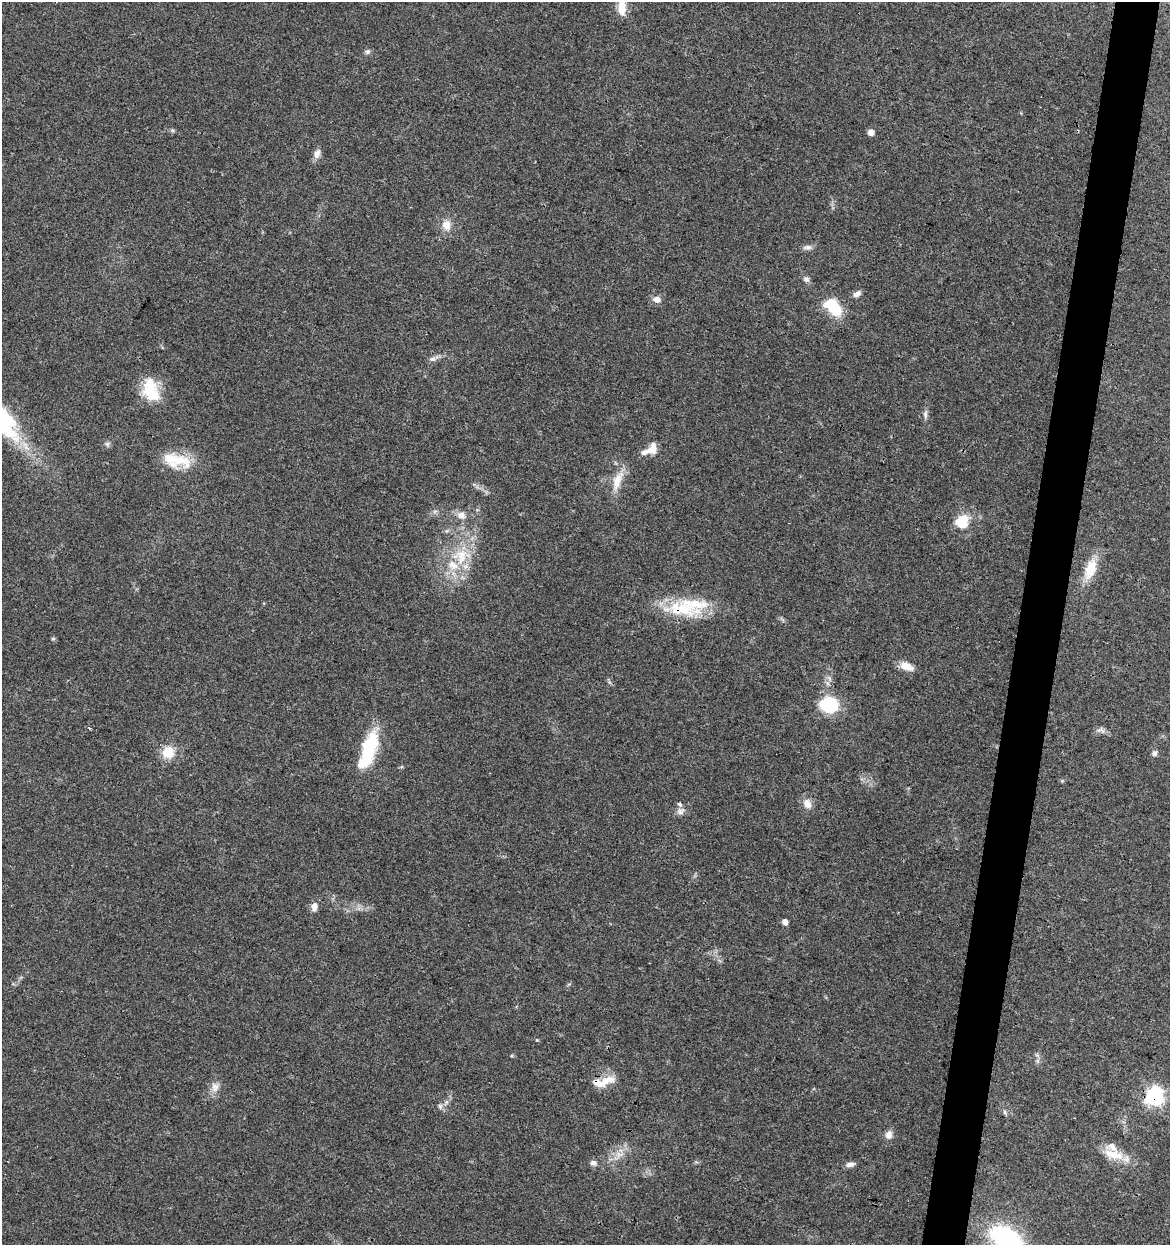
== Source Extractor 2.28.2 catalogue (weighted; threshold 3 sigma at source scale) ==
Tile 10 of 4 x 4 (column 2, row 3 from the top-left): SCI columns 1455-2622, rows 1245-2487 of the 5182 x 4982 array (HDU 1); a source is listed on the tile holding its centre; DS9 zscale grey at full resolution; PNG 1172 x 1247 px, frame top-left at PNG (2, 2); no overlay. Shown black and unused: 4% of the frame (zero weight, under 3 of 4 exposures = <1% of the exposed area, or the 3 px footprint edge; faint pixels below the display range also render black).
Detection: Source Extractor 2.28.2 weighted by HDU 2 'WHT'; one run over the whole footprint, this tile lists its part. Background 0.0353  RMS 0.0034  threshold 0.0155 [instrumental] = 3 sigma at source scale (4.5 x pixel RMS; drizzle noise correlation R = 1.50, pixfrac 1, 0.0396/0.0396 arcsec/px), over >= 5 px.
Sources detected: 54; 2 inside a brighter object's white glare — not listed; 6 inside a brighter listed object's ellipse — not listed separately; the other 46 listed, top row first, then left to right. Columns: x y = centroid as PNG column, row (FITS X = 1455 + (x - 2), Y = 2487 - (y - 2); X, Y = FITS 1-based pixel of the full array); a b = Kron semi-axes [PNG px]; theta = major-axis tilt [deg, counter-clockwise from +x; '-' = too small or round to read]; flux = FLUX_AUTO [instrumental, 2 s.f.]
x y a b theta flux
622 7 19 10 -90 5.5
367 52 8 7 - 0.9
871 132 6 6 - 1.9
317 153 14 8 63 2
446 225 14 11 -80 3.8
807 247 12 7 2 1.4
806 279 9 7 -36 1.2
857 294 10 6 30 1.5
656 299 9 7 -6 2.3
833 307 23 13 -44 12
433 358 15 6 20 1.7
150 390 30 19 -46 12
925 414 11 6 89 1.2
7 418 58 14 -49 20
107 444 7 6 - 0.83
652 448 18 13 50 4
177 459 45 15 -16 10
617 481 29 11 71 6.3
462 515 13 11 -33 2.8
962 522 16 13 46 9.5
461 556 28 23 14 15
1090 569 27 13 71 9
682 608 51 23 -3 20
53 639 5 5 - 0.49
906 666 19 9 -22 3.9
829 705 16 13 -4 24
1101 730 15 7 -11 1.5
369 749 45 17 74 19
168 752 15 14 - 6.6
1154 753 8 6 89 1
807 804 14 10 -65 2.9
680 811 11 8 15 1.6
314 906 11 8 75 2.2
785 922 5 5 - 2.2
1037 1061 7 4 -89 0.77
603 1082 33 11 14 6.1
215 1087 14 11 84 2.9
1154 1097 7 7 - 100
440 1106 8 6 -89 0.98
1005 1112 6 4 -88 0.6
889 1135 11 9 78 2.2
1114 1154 32 14 -17 8
619 1155 13 10 4 3.3
593 1163 8 7 - 1.4
850 1164 12 6 11 1.5
1006 1238 30 18 -28 44
Overlapping masked pixels (flux is a lower limit): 3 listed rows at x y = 682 608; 603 1082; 1154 1097
Isophote crosses this tile's border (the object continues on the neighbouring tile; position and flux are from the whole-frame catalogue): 3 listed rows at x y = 622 7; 7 418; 1006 1238